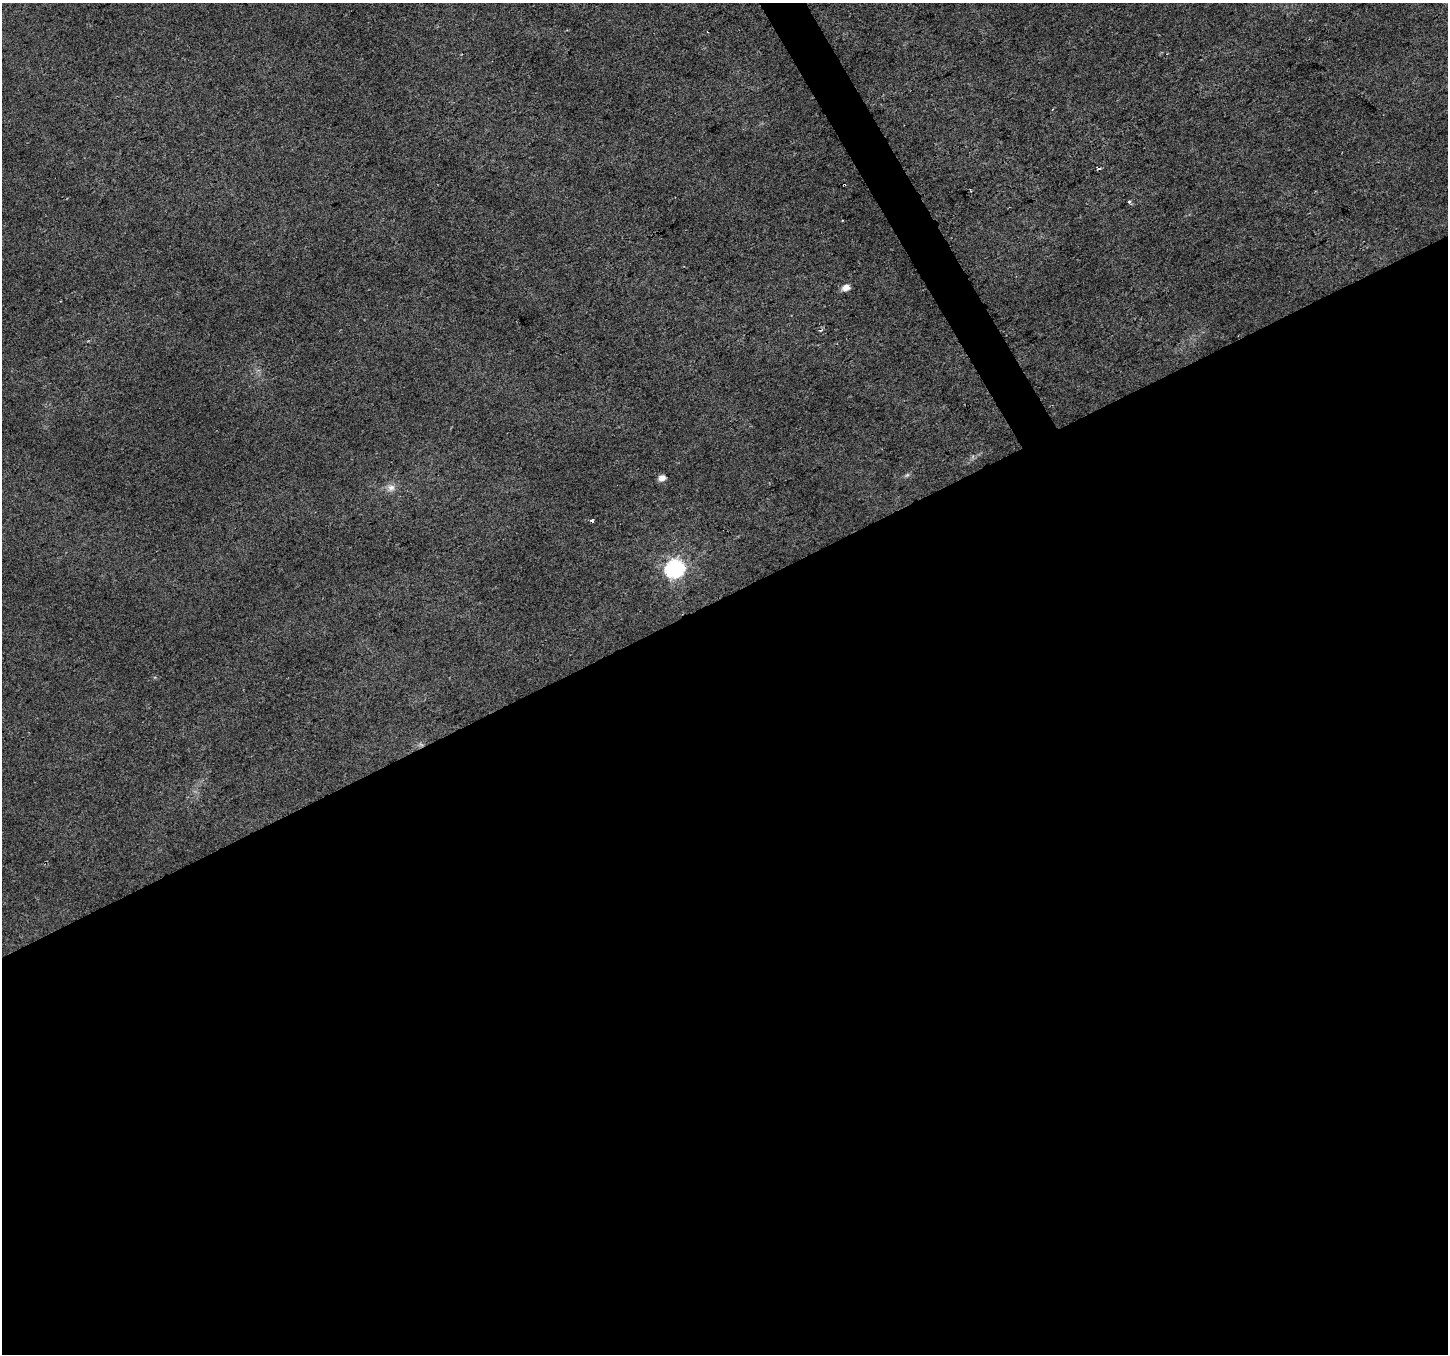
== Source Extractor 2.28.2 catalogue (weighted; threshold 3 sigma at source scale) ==
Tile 15 of 4 x 4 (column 3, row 4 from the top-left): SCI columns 2897-4342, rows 165-1516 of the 5789 x 5676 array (HDU 1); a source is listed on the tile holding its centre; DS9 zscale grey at full resolution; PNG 1450 x 1356 px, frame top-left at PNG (2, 3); no overlay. Shown black and unused: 57% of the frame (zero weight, under 2 of 3 exposures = <1% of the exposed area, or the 3 px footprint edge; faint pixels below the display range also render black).
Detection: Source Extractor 2.28.2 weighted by HDU 2 'WHT'; one run over the whole footprint, this tile lists its part. Background 0.0194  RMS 0.0082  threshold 0.0371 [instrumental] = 3 sigma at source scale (4.5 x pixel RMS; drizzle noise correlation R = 1.50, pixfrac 1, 0.0396/0.0396 arcsec/px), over >= 5 px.
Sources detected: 10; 1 too faint to see at this stretch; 1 cosmic-ray / hot-pixel residue — not listed; the other 8 listed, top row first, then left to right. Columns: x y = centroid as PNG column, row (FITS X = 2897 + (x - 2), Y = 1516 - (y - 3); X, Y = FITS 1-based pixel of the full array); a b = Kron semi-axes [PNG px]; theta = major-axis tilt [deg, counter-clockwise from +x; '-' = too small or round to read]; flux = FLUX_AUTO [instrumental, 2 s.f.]
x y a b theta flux
1098 169 3 3 - 2.2
844 185 3 2 - 2.5
1129 202 3 3 - 4.2
846 288 7 6 - 6.5
662 478 6 5 - 5.9
391 488 10 10 - 5.2
592 520 4 3 - 1.3
674 568 8 7 - 260
Overlapping masked pixels (flux is a lower limit): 1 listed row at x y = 844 185